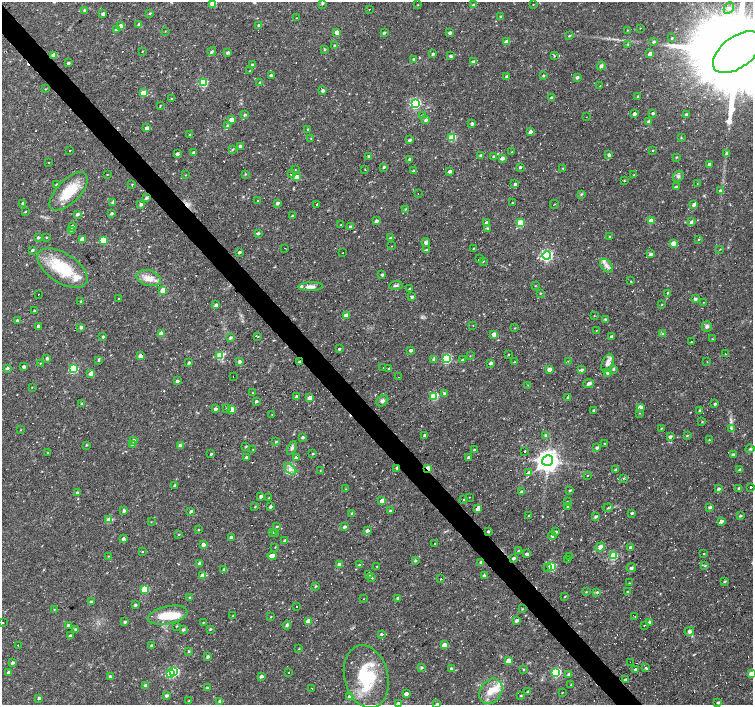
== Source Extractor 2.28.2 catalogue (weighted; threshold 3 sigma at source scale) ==
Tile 11 of 4 x 4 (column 3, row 3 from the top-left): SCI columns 3005-4505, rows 1611-3015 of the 6006 x 5966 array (HDU 1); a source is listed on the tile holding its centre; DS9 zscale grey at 2 x 2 block average (1 PNG px = mean of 2 x 2 image px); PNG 755 x 707 px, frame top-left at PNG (2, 2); each listed source drawn as its Kron ellipse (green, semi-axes under 4 px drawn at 4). Shown black and unused: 4% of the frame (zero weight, under 3 of 4 exposures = <1% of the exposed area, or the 3 px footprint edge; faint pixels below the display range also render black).
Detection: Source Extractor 2.28.2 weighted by HDU 2 'WHT'; one run over the whole footprint, this tile lists its part. Background 0.0326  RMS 0.0024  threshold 0.0109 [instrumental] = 3 sigma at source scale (4.5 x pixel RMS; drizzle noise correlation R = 1.50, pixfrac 1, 0.0396/0.0396 arcsec/px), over >= 5 px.
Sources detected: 493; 29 cosmic-ray / hot-pixel residue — neither listed nor drawn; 1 coinciding with a brighter row at this scale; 9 inside a brighter listed object's ellipse — not listed separately; the other 454 listed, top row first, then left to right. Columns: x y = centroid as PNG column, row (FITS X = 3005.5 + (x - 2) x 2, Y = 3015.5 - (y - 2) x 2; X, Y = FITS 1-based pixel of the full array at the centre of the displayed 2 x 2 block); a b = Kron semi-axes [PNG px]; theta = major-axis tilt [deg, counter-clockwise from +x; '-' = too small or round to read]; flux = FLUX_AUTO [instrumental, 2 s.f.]
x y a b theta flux
213 3 3 3 - 12
322 3 3 3 - 1
533 4 2 2 - 0.22
418 5 3 2 - 0.31
473 5 3 2 - 1.4
729 8 6 4 60 2.3
369 9 2 2 - 0.78
84 10 3 3 - 0.9
150 13 3 3 - 0.64
103 14 3 2 - 1.5
501 17 3 2 - 1.2
296 18 2 2 - 0.29
139 24 3 2 - 1.1
120 26 3 3 - 2.6
259 26 2 2 - 1.5
640 28 2 2 - 0.22
116 29 3 2 - 1.5
628 30 3 2 - 0.27
165 31 2 2 - 0.25
337 32 3 3 - 5.7
384 33 3 2 - 0.98
450 33 3 2 - 1.7
569 36 3 2 - 0.6
672 38 3 2 - 0.54
507 42 3 3 - 4.7
654 42 3 3 - 0.92
628 45 3 3 - 0.56
335 46 3 3 - 0.99
325 50 3 2 - 0.52
142 51 3 2 - 0.27
212 51 4 2 - 0.64
737 52 28 15 37 18000
228 53 3 2 - 1.4
433 54 3 3 - 0.86
650 54 3 3 - 4.4
54 55 3 3 - 5.9
450 56 3 2 - 1.2
554 56 3 2 - 0.43
414 59 3 2 - 1.4
473 62 3 2 - 1.8
68 63 2 2 - 1.1
253 65 3 3 - 1.8
601 66 4 3 - 1.3
250 71 3 2 - 0.69
271 75 2 2 - 1.2
543 75 3 2 - 0.67
507 77 3 2 - 1.6
577 77 3 2 - 1.4
203 82 3 3 - 29
260 83 3 2 - 1.1
600 86 3 2 - 0.31
45 89 3 2 - 0.29
323 91 3 3 - 1.3
143 93 3 3 - 9.9
638 96 3 3 - 0.56
552 98 3 3 - 1.4
172 99 3 2 - 0.62
415 103 4 3 - 73
160 105 3 2 - 0.32
653 113 3 2 - 1
634 114 3 2 - 1.6
245 115 3 3 - 0.83
686 115 3 2 - 1.1
423 116 3 3 - 1.3
586 117 2 2 - 0.19
232 120 3 3 - 7.8
426 120 3 3 - 1.5
648 121 4 3 - 1.1
472 124 2 2 - 1.6
227 126 3 3 - 0.74
146 128 4 3 - 1.8
308 129 2 2 - 0.52
530 132 3 3 - 2.2
190 134 3 2 - 0.48
311 138 3 2 - 0.39
452 138 3 3 - 22
681 138 3 2 - 0.4
409 140 3 2 - 1.1
240 146 3 2 - 1.1
233 149 3 2 - 0.53
70 150 2 2 - 1.8
653 150 2 2 - 0.36
512 152 3 3 - 0.58
193 153 2 2 - 1.5
727 153 4 3 - 1
177 154 2 2 - 1.6
481 155 3 2 - 1.4
609 155 3 3 - 1.7
369 156 2 2 - 1.2
494 157 3 3 - 1.4
676 157 3 2 - 0.5
502 158 3 3 - 2.2
409 159 3 3 - 1.1
49 162 2 2 - 0.47
709 164 3 2 - 1.5
384 167 3 3 - 0.8
520 167 3 2 - 1
563 168 2 2 - 0.39
295 170 3 2 - 0.27
365 170 3 2 - 0.25
413 171 3 3 - 0.92
450 171 3 3 - 1.6
245 174 3 2 - 0.53
291 174 2 2 - 3.4
107 175 3 2 - 0.31
186 175 3 2 - 0.28
634 175 3 3 - 0.58
678 176 6 5 - 1.2
296 177 4 4 - 1.8
624 181 3 2 - 0.4
697 183 2 2 - 0.23
132 184 3 3 - 0.4
515 184 3 2 - 1.1
56 185 3 2 - 0.73
676 187 3 2 - 1.1
69 191 24 11 45 16
720 191 4 3 - 1.5
418 193 2 2 - 0.26
581 194 4 3 - 0.62
146 198 3 3 - 1.2
258 201 2 2 - 0.21
23 203 3 3 - 1.7
113 203 3 3 - 1.5
277 203 3 3 - 1.5
512 203 2 2 - 0.36
316 204 2 2 - 0.68
554 204 4 2 - 0.28
694 204 4 2 - 1.5
141 205 3 3 - 1.3
405 209 3 2 - 0.49
25 212 3 2 - 0.43
111 213 3 2 - 1.2
77 214 3 2 - 1.5
293 216 3 2 - 1
377 221 3 2 - 1.6
651 221 3 3 - 7.2
691 222 3 3 - 1.1
487 223 3 3 - 2.1
520 223 3 3 - 19
341 225 2 2 - 0.36
72 226 3 3 - 1.1
350 227 3 3 - 1.1
488 228 3 3 - 0.5
71 230 3 3 - 0.42
258 233 3 2 - 1.2
38 237 3 2 - 0.97
610 237 2 2 - 1
46 238 2 2 - 0.35
391 238 3 3 - 1.2
82 239 3 3 - 5.5
698 239 3 2 - 0.43
104 240 4 3 - 11
426 242 4 4 - 1.6
673 243 3 3 - 4.6
392 246 2 2 - 0.24
285 248 2 2 - 0.37
473 248 3 2 - 0.42
720 249 3 2 - 0.3
32 250 3 2 - 0.8
426 250 3 2 - 0.9
239 252 3 2 - 1.1
343 253 2 2 - 4.1
651 254 3 3 - 1.5
547 255 4 4 - 80
480 259 2 2 - 0.78
483 261 3 2 - 0.42
606 266 8 5 -53 2.3
62 268 28 14 -33 27
382 275 3 3 - 1.1
149 278 12 7 -15 5.7
631 281 2 2 - 0.8
396 285 7 3 6 1.1
535 286 3 2 - 0.28
311 287 12 4 2 3
410 289 3 3 - 0.89
163 291 3 3 - 9.3
540 293 3 2 - 0.43
668 293 3 2 - 0.68
38 294 2 2 - 0.58
412 297 2 2 - 1.4
119 298 2 2 - 1.7
695 299 3 3 - 1.2
81 302 3 2 - 1.2
704 302 2 2 - 0.2
662 304 2 2 - 0.36
216 305 3 2 - 2.1
34 311 3 2 - 0.5
346 315 3 2 - 4
594 316 3 2 - 0.3
605 319 3 3 - 1.1
17 321 3 2 - 1.4
473 325 2 2 - 0.31
38 326 3 2 - 1.2
707 326 5 5 - 1.6
81 327 3 3 - 1.4
515 328 3 2 - 0.37
596 330 2 2 - 0.24
161 333 3 3 - 6.3
494 334 4 3 - 3.7
663 334 4 4 - 0.85
258 336 2 2 - 0.57
611 336 3 2 - 1.4
103 337 3 2 - 0.89
230 338 3 3 - 1.1
712 339 3 2 - 0.44
691 342 3 2 - 0.3
339 349 3 3 - 0.74
410 350 3 2 - 1.5
725 354 2 2 - 1.5
220 355 3 3 - 17
508 355 3 2 - 0.34
140 356 3 3 - 4.1
470 356 3 2 - 0.26
47 358 3 2 - 1.4
434 359 4 3 - 1.3
447 359 4 3 - 43
98 360 3 3 - 0.61
462 360 3 3 - 0.5
239 361 3 3 - 1.4
568 361 2 2 - 0.22
299 362 2 2 - 1.3
514 362 3 2 - 0.54
707 362 3 2 - 0.25
40 363 2 2 - 0.4
189 363 3 3 - 0.89
491 363 3 2 - 1.6
607 363 9 5 67 3.5
24 367 2 2 - 1.3
7 368 3 3 - 1
383 368 2 2 - 0.21
73 369 4 3 - 39
389 369 3 2 - 1.3
549 369 3 2 - 4
613 369 3 3 - 0.86
582 370 4 3 - 1.3
607 373 3 2 - 1.2
91 374 3 3 - 6.2
233 377 2 2 - 0.15
398 377 2 2 - 0.48
177 381 3 2 - 1.3
589 383 5 4 - 1.7
528 385 3 2 - 0.26
32 387 3 2 - 0.22
252 393 3 2 - 0.25
444 393 3 2 - 1.8
296 396 3 2 - 1
434 396 3 3 - 25
310 398 3 3 - 5.7
568 398 3 2 - 0.54
256 401 2 2 - 1.2
382 401 6 5 - 1.4
82 404 3 2 - 0.84
715 404 3 2 - 0.93
640 407 3 3 - 4.6
227 408 3 2 - 0.51
215 409 3 3 - 1.5
231 409 3 3 - 8
594 410 2 2 - 1.3
700 411 3 3 - 1.3
639 413 3 2 - 0.28
272 414 3 2 - 0.31
702 422 3 2 - 0.36
661 428 3 2 - 0.37
731 428 4 3 - 0.86
20 430 3 2 - 0.31
425 435 2 2 - 1.2
546 435 4 3 - 0.95
687 436 3 3 - 0.57
302 437 3 2 - 1.3
670 437 3 3 - 1.6
133 440 3 3 - 1.4
709 440 2 2 - 0.37
276 442 3 2 - 0.65
605 443 3 2 - 0.37
133 444 3 3 - 2.3
86 445 3 2 - 0.57
180 445 4 2 - 1.6
246 447 3 2 - 0.5
292 448 7 4 65 1.3
597 448 3 3 - 1.2
750 449 4 4 - 0.91
253 450 3 2 - 0.29
474 450 3 2 - 0.77
525 451 2 2 - 5.7
48 453 3 2 - 0.63
211 454 3 3 - 0.67
313 454 3 2 - 0.48
733 454 3 2 - 1.2
246 457 2 2 - 1.1
468 457 3 3 - 1.4
296 458 3 3 - 1.2
548 461 6 5 - 460
397 468 2 2 - 1.7
428 468 3 2 - 6.5
290 469 7 4 -42 2.3
740 469 3 2 - 1.2
616 470 4 2 - 1.1
320 471 2 2 - 0.21
529 473 3 3 - 1.6
587 476 2 2 - 0.55
624 478 3 2 - 0.52
175 485 3 2 - 0.86
750 487 2 2 - 2.7
739 488 3 3 - 1.1
346 489 3 2 - 0.45
719 489 4 2 - 1.5
570 490 3 2 - 0.81
522 492 3 2 - 2.2
77 493 3 2 - 1.2
261 496 3 2 - 1.5
470 497 2 2 - 0.25
269 498 3 2 - 0.31
464 500 3 2 - 0.35
382 501 3 3 - 4.9
567 501 3 2 - 0.36
568 506 3 3 - 0.97
255 507 3 2 - 0.36
270 507 2 2 - 1.3
710 507 3 2 - 1.2
608 508 5 2 - 0.66
478 509 3 3 - 2.8
124 511 3 3 - 1.5
191 511 3 2 - 1.2
390 511 3 2 - 1.3
352 513 3 2 - 0.55
632 513 3 2 - 1.1
529 516 3 2 - 0.5
740 516 3 2 - 0.9
596 517 4 2 - 1.1
109 520 3 3 - 11
721 521 3 3 - 1.7
151 522 2 2 - 0.22
277 527 3 3 - 0.52
344 527 3 2 - 1.3
198 530 2 2 - 0.38
367 531 3 2 - 1.8
488 531 3 2 - 0.79
272 532 3 3 - 0.66
556 532 3 2 - 0.77
276 534 3 2 - 0.33
179 535 3 2 - 0.35
552 536 4 3 - 0.8
231 537 3 2 - 1.9
123 539 3 3 - 1.6
285 541 3 3 - 1.7
434 543 2 2 - 1.3
203 544 3 3 - 1.9
275 547 3 2 - 0.28
600 547 5 4 - 2.2
630 547 3 3 - 1.6
519 551 3 2 - 1.4
142 552 2 2 - 0.86
527 554 3 2 - 2.2
704 554 2 2 - 0.33
614 555 3 3 - 21
109 556 2 2 - 0.35
272 556 4 3 - 4.8
569 557 2 2 - 0.31
513 558 3 2 - 1.2
568 559 2 2 - 1.8
415 561 3 3 - 0.77
199 563 3 3 - 1.4
481 563 3 3 - 1.5
339 564 3 3 - 2.2
359 565 3 3 - 0.73
705 565 3 3 - 0.59
377 566 2 2 - 0.31
552 566 3 3 - 28
547 567 3 2 - 0.27
631 568 5 3 - 1
224 570 3 3 - 1.5
369 574 3 3 - 1.7
203 576 3 3 - 7.4
484 576 3 3 - 1.6
372 578 4 2 - 0.47
441 579 2 2 - 3.1
725 581 3 3 - 0.74
629 583 2 2 - 0.35
315 586 3 2 - 0.55
145 589 3 3 - 22
586 592 3 2 - 0.4
597 592 4 2 - 0.58
628 592 3 3 - 1
565 596 3 2 - 0.44
190 597 3 3 - 0.75
398 598 3 2 - 1.5
364 599 2 2 - 0.19
91 602 3 2 - 1.3
135 605 3 2 - 1.1
297 607 2 2 - 0.44
54 609 2 2 - 0.26
522 609 3 2 - 0.36
168 615 20 9 12 12
233 616 3 2 - 0.49
635 616 3 2 - 0.26
271 617 3 2 - 0.32
517 620 3 3 - 2.1
308 621 3 3 - 5.7
125 622 2 2 - 1.2
2 623 2 2 - 0.34
203 623 2 2 - 0.48
650 623 3 3 - 2
68 625 3 2 - 2.4
287 625 4 4 - 1
176 626 3 2 - 0.46
644 626 2 2 - 0.37
210 629 3 2 - 0.64
75 630 3 3 - 1.3
183 630 3 3 - 0.88
689 631 5 3 - 1.6
381 634 3 2 - 0.77
70 636 3 2 - 0.91
18 645 2 2 - 2.7
444 645 3 3 - 5.5
152 646 3 2 - 0.9
299 649 3 2 - 0.33
189 651 3 2 - 0.7
208 657 3 2 - 1.4
508 661 3 3 - 6.2
13 662 3 2 - 1.3
630 662 2 2 - 0.3
421 667 3 3 - 0.65
646 668 2 2 - 13
451 669 4 2 - 1.1
636 669 3 2 - 1.2
523 670 3 3 - 0.38
174 671 4 3 - 35
8 672 3 2 - 1.3
556 672 4 3 - 42
288 673 2 2 - 0.87
751 673 3 3 - 3.1
170 674 4 3 - 27
569 674 3 3 - 1.3
110 676 2 2 - 1.1
261 676 3 3 - 1.5
366 677 32 22 -76 34
625 679 3 3 - 0.62
146 685 3 2 - 1.8
570 685 2 2 - 0.57
207 688 3 2 - 0.96
312 689 2 2 - 1.3
491 691 13 10 57 8.5
527 692 3 2 - 0.58
562 693 3 2 - 0.27
406 694 3 2 - 2.8
521 695 2 2 - 0.52
166 696 4 3 - 1.4
349 696 4 3 - 1.4
39 698 3 2 - 1.4
189 701 3 2 - 0.52
220 701 3 3 - 1.5
718 702 3 2 - 1
398 704 3 2 - 2.3
437 704 3 2 - 0.78
Overlapping masked pixels (flux is a lower limit): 4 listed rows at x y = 54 55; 299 362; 397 468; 428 468
Isophote crosses this tile's border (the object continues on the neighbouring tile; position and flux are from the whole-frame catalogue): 5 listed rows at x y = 213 3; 737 52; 751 673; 398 704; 437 704
Diffuse or blended objects may show on this block-average render without a row.